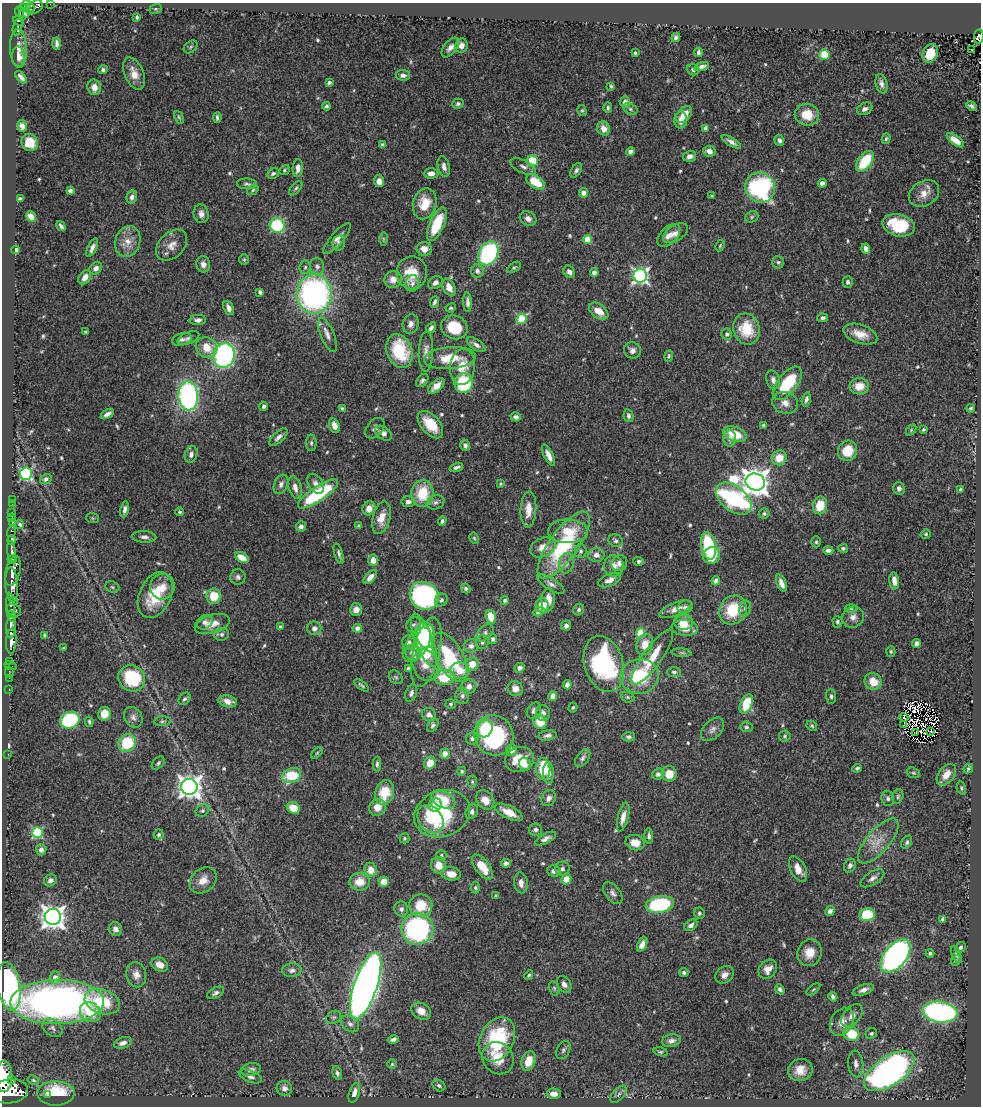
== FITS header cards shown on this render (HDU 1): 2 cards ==
NAXIS1  =                  979
NAXIS2  =                 1104

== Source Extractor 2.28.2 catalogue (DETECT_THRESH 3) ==
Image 979 x 1104 px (HDU 1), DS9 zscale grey, 1 PNG px = 1 image px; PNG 983 x 1108 px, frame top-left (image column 1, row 1104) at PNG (2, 3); each listed source drawn as its Kron ellipse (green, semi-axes under 4 px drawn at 4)
Background 2.01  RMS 0.036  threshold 0.108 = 3 sigma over >= 5 px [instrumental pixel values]
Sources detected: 584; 6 with non-positive FLUX_AUTO (blend fragments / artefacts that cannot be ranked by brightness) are neither listed nor drawn; of the other 578, the 500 brightest by FLUX_AUTO listed and drawn (78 fainter detections omitted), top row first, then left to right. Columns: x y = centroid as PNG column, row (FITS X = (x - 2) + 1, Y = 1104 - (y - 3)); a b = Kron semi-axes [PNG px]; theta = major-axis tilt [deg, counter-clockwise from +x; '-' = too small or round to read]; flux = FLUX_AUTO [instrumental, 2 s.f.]
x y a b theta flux
50 4 2 2 - 17
26 5 5 4 - 660
35 7 9 6 28 690
22 8 4 3 - 640
30 8 4 4 - 290
156 9 6 5 - 3.8
19 12 5 4 - 730
25 13 6 3 12 220
137 17 4 3 - 4.6
18 21 5 3 - 430
17 27 9 4 76 430
676 37 5 4 - 7.5
979 37 7 4 83 210
57 44 6 3 -86 7.7
461 46 7 6 - 17
191 47 8 5 42 5
18 48 19 8 -88 18
450 48 11 6 52 13
971 49 3 2 - 6.5
698 52 5 3 - 6.1
635 53 4 3 - 4.2
930 53 9 7 64 52
824 55 5 5 - 65
18 57 10 6 -86 19
702 66 8 4 17 10
103 70 4 4 - 5.3
693 70 6 5 - 6
134 73 17 9 -68 30
403 75 7 5 -5 10
21 77 7 3 -50 9.3
329 83 3 3 - 7
881 84 10 6 -77 11
611 86 4 3 - 3.5
94 87 8 7 - 18
625 102 6 5 - 13
458 104 5 5 - 5.9
326 106 4 3 - 5.7
971 106 5 3 - 5.9
608 108 5 3 - 4.2
630 109 7 5 -28 4.7
865 109 8 6 26 10
582 111 6 4 -75 3.8
684 115 9 6 53 34
807 115 12 11 - 49
179 117 7 3 -65 3.7
217 117 5 3 - 5.7
681 120 8 6 89 17
22 126 6 4 -74 10
705 128 4 3 - 6.3
604 129 7 6 - 25
886 139 5 4 - 4.1
779 140 6 5 - 9.8
955 140 10 4 -37 26
30 142 9 8 - 41
731 142 11 4 -31 11
382 145 4 3 - 5.3
631 151 4 4 - 14
709 151 6 5 - 18
690 156 6 5 - 13
532 161 6 5 - 70
865 161 12 6 54 110
444 167 10 6 -76 12
523 167 14 6 -26 11
298 168 9 5 85 15
284 170 6 4 43 3.7
576 170 8 5 57 6.7
273 173 6 5 - 6.9
431 173 7 5 2 15
379 181 6 5 - 19
536 182 10 6 -34 60
822 183 4 4 - 11
247 184 10 5 -4 6.4
296 188 8 4 50 4.9
760 188 15 14 - 340
253 190 6 4 38 4.1
70 191 4 4 - 6.9
584 193 5 4 - 16
924 193 16 12 33 28
711 196 4 3 - 3.4
132 197 7 5 72 12
20 198 4 3 - 4.1
425 204 16 11 75 56
201 214 9 7 -81 13
31 217 6 4 -51 20
752 217 7 5 24 4.7
528 219 8 7 - 12
437 224 18 7 66 95
277 225 7 7 - 160
898 225 16 11 -13 120
61 226 5 3 - 6.8
675 233 14 8 32 15
669 235 14 8 45 16
337 239 20 6 49 15
383 239 7 4 -90 3.6
587 239 4 4 - 70
128 241 15 12 72 32
339 243 8 6 79 8.5
172 245 18 12 44 26
720 245 6 4 63 3.4
92 248 10 4 64 11
424 249 7 6 - 21
866 249 5 4 - 12
16 250 4 3 - 36
489 253 12 9 62 310
244 260 5 5 - 3.5
778 262 6 5 - 5.3
203 264 8 7 - 15
317 266 8 7 - 8.6
305 267 6 5 - 5.4
514 267 7 4 36 4
96 268 7 5 42 13
477 271 7 6 - 11
569 272 6 5 - 9.4
412 273 16 15 - 62
594 273 4 4 - 14
640 276 7 6 - 770
85 277 8 5 54 21
393 279 8 8 - 23
848 282 6 5 - 5.6
412 283 8 6 82 7.6
435 283 8 5 32 9.9
449 287 9 6 -64 23
260 292 4 3 - 6.2
314 294 19 17 86 700
435 302 6 3 67 6.5
467 302 10 4 -88 10
229 308 7 5 -67 14
451 308 5 4 - 3.9
599 311 11 6 -36 34
823 318 5 4 - 5.5
522 319 5 5 - 150
198 320 8 5 3 9
411 324 10 8 73 14
454 327 13 11 -23 77
431 328 6 3 55 7.3
747 329 16 13 -73 77
86 332 3 3 - 4.8
727 334 5 5 - 6.2
860 334 18 9 -19 34
327 335 18 6 -68 16
188 338 11 5 23 8.8
182 339 10 6 16 8.1
476 345 11 5 -35 11
207 347 11 10 - 43
632 350 8 8 - 12
399 351 17 12 -71 130
426 351 20 7 87 16
224 355 12 10 75 510
669 356 6 4 83 4
450 358 26 11 5 64
462 367 18 12 83 45
773 380 9 6 -73 13
422 381 7 5 49 6.3
464 383 10 9 - 150
787 383 20 10 52 130
436 386 10 5 42 23
859 386 10 8 1 36
188 396 14 10 -86 620
806 399 7 4 75 7.8
785 403 13 11 -17 20
264 406 4 3 - 6.8
971 408 4 3 - 3.8
342 409 4 3 - 4.4
107 414 7 3 30 11
628 416 6 5 - 7
516 417 5 4 - 7.8
430 425 16 9 -49 60
764 425 4 3 - 4.9
334 426 7 5 -69 17
375 428 12 8 48 8.5
911 430 6 4 47 3.5
923 430 4 3 - 3.6
383 433 9 6 -35 15
735 434 12 7 -21 64
278 437 11 5 43 11
730 438 8 6 90 10
311 443 8 5 90 5.8
465 445 6 5 - 8.4
848 451 10 9 - 59
191 454 8 6 73 10
548 455 12 4 -63 19
779 458 7 7 - 36
456 467 7 3 18 7.1
26 474 6 6 - 310
46 479 6 5 - 7.8
755 482 10 8 -14 3600
500 483 3 3 - 3.4
281 484 10 6 66 9.6
316 484 11 7 -56 13
295 487 12 6 -74 16
899 488 6 5 - 10
960 489 3 3 - 4.1
422 493 13 11 85 86
318 494 23 7 34 210
734 499 20 12 -38 520
12 500 3 2 - 19
408 502 6 5 - 9.3
436 502 9 7 21 8.3
12 504 2 2 - 11
820 505 9 7 77 55
369 508 7 6 - 21
124 509 8 4 80 9.9
528 509 18 8 87 32
12 512 2 2 - 27
179 512 4 4 - 3.6
764 514 5 5 - 5
12 517 2 2 - 22
92 518 6 5 - 3.4
381 518 17 8 75 33
442 521 5 4 - 7.1
12 522 3 3 - 110
20 524 4 4 - 4.9
301 526 5 5 - 10
359 526 4 3 - 4.7
11 531 6 3 75 530
568 531 20 12 -1 60
926 534 5 4 - 4
144 537 12 5 -2 10
474 538 6 4 -61 3.5
12 540 5 3 - 610
616 541 7 6 - 6.8
816 542 5 4 - 4.2
564 545 40 14 54 230
708 546 14 7 -79 220
543 547 13 9 23 30
843 548 5 4 - 4.3
828 550 5 4 - 7.6
12 551 10 4 -82 3700
581 551 7 6 - 5.9
339 554 11 4 -73 6.8
596 555 8 7 - 13
712 556 9 8 - 48
242 557 7 5 -31 36
12 559 4 3 - 1400
373 560 6 4 -87 22
639 561 5 4 - 4.8
566 563 10 7 79 14
619 563 8 7 - 12
613 566 10 10 - 18
13 571 15 7 76 8200
238 577 8 7 - 7.6
370 577 8 4 48 17
610 580 12 6 22 15
716 581 4 4 - 16
894 581 8 5 -84 17
781 583 9 4 -68 17
12 584 17 6 -86 2800
551 584 15 6 -33 12
112 587 7 5 -22 4.9
162 587 13 12 - 30
466 588 5 4 - 5.2
155 595 24 16 66 100
214 596 8 7 - 55
424 596 15 13 -39 510
441 600 7 5 44 6.2
548 600 12 6 86 26
14 601 3 2 - 420
505 601 4 4 - 6.4
11 604 10 4 -86 2200
542 606 7 6 - 26
685 607 8 6 23 6.7
745 608 8 6 78 8
676 609 17 6 22 18
851 609 6 4 -2 3.4
13 610 7 6 - 1000
356 610 6 6 - 17
579 610 6 5 - 5.4
733 610 15 13 55 100
538 612 5 4 - 9.4
12 616 6 4 -66 690
491 617 7 5 -71 40
853 617 11 10 - 18
204 622 8 6 31 8.9
684 622 9 7 0 33
837 622 6 5 - 5.3
212 624 18 9 17 32
413 625 8 6 40 7.9
566 626 5 4 - 9.1
11 627 11 5 87 4100
280 627 4 3 - 7.2
314 628 7 6 - 11
357 628 4 4 - 12
685 628 13 8 -5 31
485 633 10 6 47 9
641 633 5 4 - 90
222 634 7 6 - 7.5
45 635 4 3 - 4.2
426 635 13 9 -86 91
493 639 5 4 - 5.4
424 640 28 9 -69 150
11 641 12 5 87 3600
409 642 7 6 - 11
482 642 7 6 - 6.4
917 643 4 4 - 12
645 644 11 8 70 31
417 645 19 11 55 44
471 646 7 7 - 10
64 648 3 3 - 3.4
891 651 5 4 - 3.5
426 652 35 13 77 110
412 653 8 6 -61 23
682 653 10 4 -5 4.8
450 657 27 13 -61 190
652 657 33 9 54 80
9 661 3 2 - 66
472 664 6 6 - 36
604 664 28 19 -73 320
10 665 6 2 -18 69
426 665 16 13 -68 45
520 668 5 4 - 8.7
408 669 4 3 - 6.6
460 670 9 8 - 41
9 672 6 3 -80 54
674 672 7 5 -2 5.7
640 676 19 17 10 130
396 677 7 6 - 4.7
445 677 10 7 4 79
9 678 2 2 - 26
132 678 14 12 -36 150
873 682 9 8 - 40
361 685 8 3 -38 3.9
567 685 4 4 - 12
469 686 7 7 - 14
9 689 3 2 - 45
515 689 8 7 - 17
411 693 9 5 71 7.4
462 696 8 7 - 8
553 696 5 4 - 20
831 696 7 5 -85 5.7
628 697 7 5 -21 4.5
185 699 7 5 48 5.9
228 701 9 6 -12 21
451 704 5 5 - 4.5
746 704 10 5 65 85
573 707 5 4 - 3.4
534 711 9 6 59 11
543 713 8 7 - 13
104 714 7 6 - 33
429 715 7 6 - 9.4
133 717 11 8 -59 12
904 717 5 3 - 8.6
70 720 10 8 23 260
163 721 8 5 4 4.9
89 722 5 3 - 4
540 722 7 6 - 40
433 725 7 5 57 6.1
903 725 3 2 - 3.8
812 726 5 4 - 4.1
746 727 6 5 - 5.6
485 729 9 7 67 72
712 729 14 8 47 14
930 731 3 2 - 4.7
916 733 3 2 - 3.8
494 735 21 19 -56 290
548 735 9 5 9 7.9
785 736 6 5 - 4.3
628 737 6 4 1 6.2
472 738 6 6 - 9
127 743 9 8 - 120
512 750 6 5 - 13
317 753 7 4 45 4.4
8 754 2 2 - 46
445 754 5 5 - 20
583 758 10 6 54 7.5
519 759 15 12 14 63
158 763 8 5 46 4.6
430 763 6 5 - 32
377 764 7 4 89 5.2
525 764 6 5 - 14
857 768 5 4 - 4.9
543 769 11 7 -89 80
968 769 5 4 - 4.4
462 771 4 4 - 3.8
548 773 11 5 -89 14
913 773 7 5 -20 4.5
658 774 6 5 - 9.9
669 774 8 7 - 36
946 775 12 7 53 27
292 776 10 7 24 100
472 782 6 4 -88 3.7
189 787 8 8 - 2000
961 788 7 4 -75 4.3
385 793 13 9 73 70
898 796 7 5 74 5
549 798 8 6 57 11
888 798 7 6 - 7.6
443 800 13 8 -27 64
485 800 10 8 -51 30
435 805 7 6 - 47
377 807 9 8 - 26
293 808 7 5 -30 42
202 811 7 5 31 6
472 812 8 6 64 8.9
509 812 15 6 -26 39
442 814 28 23 22 230
623 817 15 5 76 21
430 819 15 12 -53 48
535 829 6 6 - 7.3
37 833 5 5 - 220
159 835 5 5 - 4.9
649 836 8 4 -88 6.5
405 838 5 5 - 3.6
546 839 11 5 27 11
878 841 28 11 49 45
907 842 7 4 59 5.2
635 843 10 7 -15 29
41 850 5 5 - 10
441 855 5 5 - 5.7
506 863 5 4 - 8.3
439 865 8 7 - 31
850 865 7 5 65 8.8
482 867 15 7 -52 52
562 869 7 7 - 8.7
798 869 14 7 -63 28
371 870 7 6 - 31
554 871 6 5 - 11
451 874 10 6 -8 30
872 878 13 6 32 12
566 879 5 5 - 30
50 880 6 5 - 11
203 880 15 11 41 29
360 882 10 9 - 41
384 882 5 5 - 34
521 883 10 6 -83 15
475 888 6 4 -88 3.9
613 893 12 7 -51 11
496 896 3 3 - 3.5
660 904 14 8 9 250
421 906 11 11 - 66
401 909 7 7 - 8.9
830 911 5 4 - 12
699 913 6 5 - 4.9
867 915 8 6 9 96
53 917 8 8 - 2300
943 919 4 3 - 11
691 925 7 5 31 10
115 929 7 6 - 13
417 929 16 15 - 420
642 944 8 4 66 13
960 947 6 5 - 6.7
809 953 13 12 - 36
930 953 4 4 - 4.8
956 955 9 4 -67 6.3
896 956 19 11 51 890
956 961 5 4 - 3.4
160 965 9 6 -27 26
768 969 10 8 50 22
292 970 10 7 3 10
684 972 4 4 - 6.9
136 975 12 10 -79 18
529 975 5 4 - 4.5
724 975 10 8 39 15
55 978 6 5 - 23
564 984 9 6 -58 11
9 986 24 11 -81 580
366 986 35 11 71 3000
554 988 7 5 -76 4.6
780 989 5 4 - 6.5
813 989 8 4 39 3.5
863 990 11 5 19 14
216 993 9 5 28 8.3
833 997 5 4 - 7.6
57 1002 47 22 1 1100
102 1002 18 12 -18 110
421 1011 10 7 -31 28
90 1012 11 9 -36 55
940 1012 17 10 -7 600
852 1016 13 8 50 16
334 1017 8 6 28 6.6
842 1022 15 11 61 26
350 1024 10 7 -38 12
52 1028 11 8 -38 9.6
871 1033 6 5 - 5
851 1034 8 7 - 83
497 1039 23 17 63 220
393 1040 6 4 13 8.5
671 1041 9 6 13 11
123 1043 9 5 20 15
563 1050 10 6 65 7.3
660 1052 7 4 -16 3.9
498 1058 17 15 -52 56
529 1061 10 7 73 45
392 1064 4 4 - 3.8
856 1064 13 7 -84 15
251 1070 10 6 9 13
800 1070 12 11 - 34
889 1071 29 14 34 1000
337 1073 7 4 -74 6.2
4 1076 15 8 -90 10000
250 1076 12 5 -21 11
11 1079 2 2 - 2300
33 1080 6 4 -28 3.4
439 1085 7 5 -34 6.4
284 1088 8 7 - 10
10 1091 18 12 7 17000
56 1093 18 12 0 95
354 1093 10 5 72 20
554 1094 7 5 -2 20
619 1094 10 5 49 7.9
47 1095 3 2 - 24
At the frame edge (FLAGS 8, measured only in part): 4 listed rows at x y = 50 4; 979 37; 4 1076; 10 1091
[78 fainter detections neither listed nor drawn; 6 non-positive-flux detections neither listed nor drawn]